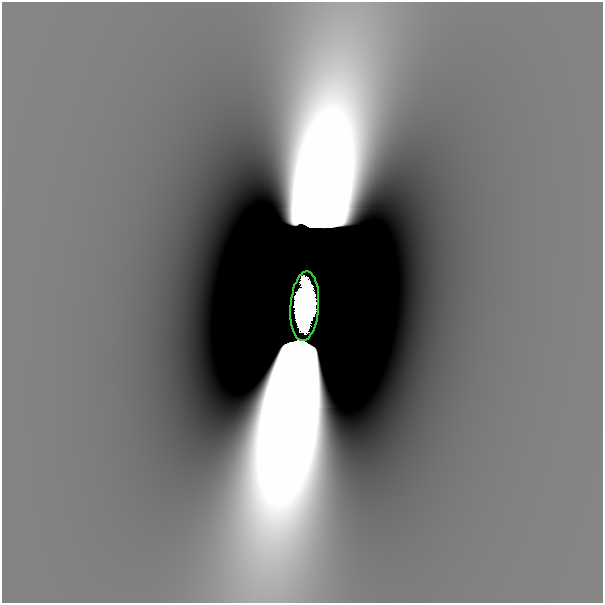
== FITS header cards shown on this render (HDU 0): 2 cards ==
NAXIS1  =                  601
NAXIS2  =                  601

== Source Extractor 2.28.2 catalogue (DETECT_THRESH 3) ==
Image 601 x 601 px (HDU 0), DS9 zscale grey, 1 PNG px = 1 image px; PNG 605 x 605 px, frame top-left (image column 1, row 601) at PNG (2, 2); each listed source drawn as its Kron ellipse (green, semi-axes under 4 px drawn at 4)
Background -8.70e-10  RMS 4.9e-10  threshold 1.48e-09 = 3 sigma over >= 5 px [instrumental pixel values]
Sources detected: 3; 2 with non-positive FLUX_AUTO (blend fragments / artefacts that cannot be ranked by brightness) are neither listed nor drawn; the other 1 listed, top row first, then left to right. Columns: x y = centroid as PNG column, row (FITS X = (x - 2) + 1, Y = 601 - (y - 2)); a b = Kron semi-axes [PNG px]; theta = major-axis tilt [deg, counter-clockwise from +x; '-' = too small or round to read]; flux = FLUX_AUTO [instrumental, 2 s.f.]
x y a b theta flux
305 306 35 14 86 45
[2 non-positive-flux detections neither listed nor drawn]